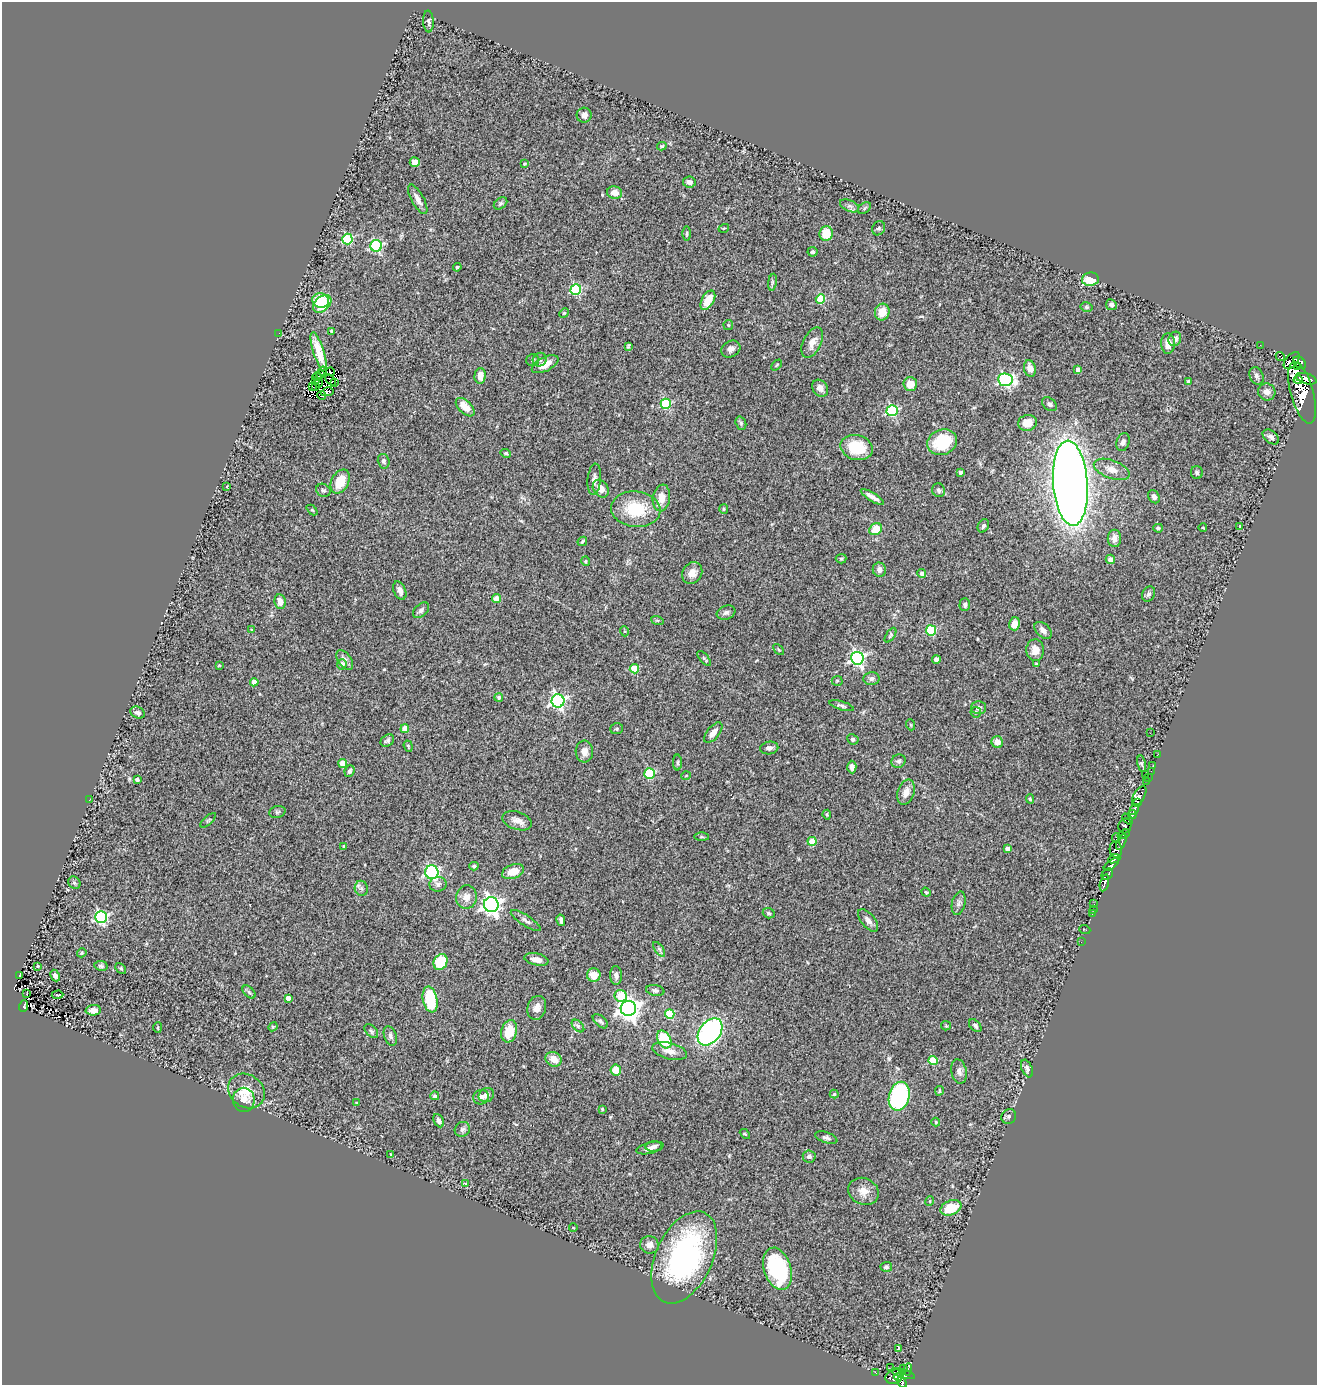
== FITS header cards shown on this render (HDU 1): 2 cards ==
NAXIS1  =                 1315
NAXIS2  =                 1383

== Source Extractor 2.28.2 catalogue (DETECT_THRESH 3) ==
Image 1315 x 1383 px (HDU 1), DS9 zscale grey, 1 PNG px = 1 image px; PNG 1319 x 1387 px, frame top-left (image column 1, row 1383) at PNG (2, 2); each listed source drawn as its Kron ellipse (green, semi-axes under 4 px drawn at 4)
Background 0.729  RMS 0.093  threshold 0.278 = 3 sigma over >= 5 px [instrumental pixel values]
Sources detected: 304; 9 with non-positive FLUX_AUTO (blend fragments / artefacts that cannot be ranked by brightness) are neither listed nor drawn; the other 295 listed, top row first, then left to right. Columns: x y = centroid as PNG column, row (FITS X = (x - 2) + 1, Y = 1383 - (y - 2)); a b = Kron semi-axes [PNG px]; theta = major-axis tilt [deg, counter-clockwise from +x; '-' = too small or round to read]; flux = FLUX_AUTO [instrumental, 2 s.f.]
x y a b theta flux
428 21 11 5 -87 15
584 115 7 7 - 30
662 146 5 3 - 8.3
415 162 5 4 - 37
524 164 3 3 - 5.9
689 182 6 5 - 20
614 193 8 6 -14 52
418 199 16 6 -62 43
501 203 7 5 39 12
850 206 10 5 -25 20
864 208 7 5 38 11
724 228 5 3 - 4.9
879 228 7 6 - 13
687 233 7 3 89 8.3
826 233 7 6 - 120
347 239 5 5 - 520
376 246 6 6 - 650
813 252 5 4 - 12
457 267 4 3 - 12
1090 279 8 6 7 120
772 282 8 4 82 9.9
576 290 5 5 - 550
820 299 5 4 - 230
321 300 8 7 - 170
708 300 10 6 60 98
322 304 10 7 42 200
1111 305 5 5 - 18
1086 307 6 4 -14 10
882 312 8 7 - 93
564 313 5 4 - 6.4
728 325 5 5 - 7.2
332 331 4 4 - 17
279 333 2 2 - 15
1175 339 7 6 - 31
812 342 16 9 63 59
1168 344 10 7 -89 51
1260 345 3 2 - 7.7
628 346 4 2 - 7.1
731 349 10 8 29 29
319 352 20 5 -72 98
1280 356 5 3 - 120
532 360 6 6 - 15
540 360 7 6 - 18
1292 361 10 5 49 550
1300 363 7 5 -42 620
545 364 14 7 27 64
777 365 6 3 46 6.8
1297 366 3 2 - 220
1030 368 8 6 -74 38
1078 370 4 4 - 51
322 371 4 2 - 6.2
330 372 4 2 - 10
321 375 3 2 - 3.9
317 376 4 2 - 5
480 376 8 5 86 55
1256 376 9 6 -67 19
1306 379 10 5 -15 1800
315 380 3 2 - 11
330 380 6 2 -50 0.47
1005 380 7 6 - 1000
1298 380 4 4 - 670
1189 382 4 3 - 18
318 383 4 2 - 2.5
334 383 3 2 - 3.8
910 384 7 7 - 83
312 386 2 2 - 6.9
316 386 3 2 - 5.2
820 388 9 7 -52 37
327 392 6 3 12 26
1267 392 9 8 - 32
1302 393 32 11 -74 2100
321 395 4 3 - 4.1
666 404 5 5 - 490
1049 404 8 5 -42 14
465 407 11 6 -44 77
892 411 5 5 - 620
741 423 7 5 -71 11
1027 423 9 8 - 72
1271 437 9 6 -39 22
942 442 15 12 26 250
1123 442 9 6 72 20
856 447 16 12 -15 220
506 453 5 4 - 9.7
384 461 7 5 -75 15
1112 469 19 9 -20 72
960 472 4 3 - 12
1197 473 6 6 - 13
594 479 16 6 84 30
340 482 13 8 63 140
1070 483 43 17 -86 9000
227 486 3 2 - 3.9
601 489 9 7 -54 53
323 490 7 6 - 15
939 490 7 6 - 13
872 497 13 4 -32 32
1154 497 7 5 -60 26
661 498 13 8 81 69
636 509 25 18 -6 260
724 509 5 4 - 7.7
312 510 6 4 -43 7.2
983 526 7 5 61 15
1240 526 3 2 - 4.4
1158 528 5 4 - 9.4
1203 528 4 3 - 4.5
876 529 7 5 35 120
1114 538 9 6 89 49
582 541 5 3 - 9.2
841 559 5 4 - 8.8
1110 559 5 4 - 38
585 561 5 3 - 7
879 570 7 6 - 33
692 573 11 9 57 52
922 573 4 4 - 21
400 590 9 6 -66 33
1149 594 8 6 64 18
497 599 4 4 - 93
280 602 7 5 -80 52
965 605 6 5 - 17
421 610 9 6 43 19
726 613 9 6 20 19
657 620 6 4 -18 7.3
1015 624 6 5 - 52
251 630 4 2 - 4
931 630 5 5 - 340
1043 630 10 6 -45 29
624 631 5 3 - 6.1
890 635 8 4 57 9.6
779 649 6 4 -45 7.2
1035 650 11 9 -89 64
857 658 6 6 - 1500
704 659 9 4 -49 10
345 660 11 6 -55 27
936 660 4 4 - 46
342 664 5 5 - 33
1036 664 4 3 - 7.4
219 665 3 3 - 4.7
634 669 4 4 - 190
871 679 8 6 4 23
837 681 5 5 - 8.2
254 682 4 4 - 58
499 697 4 4 - 17
558 701 6 6 - 1500
842 706 13 4 -17 15
979 707 7 6 - 19
976 712 5 5 - 9.3
137 713 7 5 -26 20
911 725 5 3 - 5.5
405 729 4 4 - 70
617 729 6 5 - 10
713 733 12 6 51 44
1150 733 3 2 - 4.5
853 739 6 5 - 13
387 741 7 5 36 15
997 742 6 5 - 47
408 746 6 4 -71 8.1
769 748 9 6 9 21
584 752 11 8 -87 48
1158 754 3 2 - 7.4
898 761 7 6 - 16
343 763 4 4 - 140
678 763 8 4 90 9.1
1141 764 8 4 -79 11
1153 766 3 2 - 33
852 767 6 4 -88 29
349 771 6 5 - 17
1151 771 2 2 - 7.1
649 774 5 5 - 430
1145 774 3 2 - 40
686 776 5 3 - 5.4
1148 778 3 2 - 13
137 780 4 3 - 18
1146 781 3 2 - 18
906 792 13 8 70 55
1139 796 11 5 59 600
1030 799 5 4 - 8.5
89 800 3 2 - 3.8
1137 802 4 3 - 62
1134 810 6 4 54 880
277 812 8 6 15 12
1132 814 4 3 - 480
827 815 5 3 - 6.2
1128 819 6 3 -48 120
208 820 9 3 42 10
517 821 15 9 -17 46
1125 826 7 6 - 270
1124 834 6 4 22 220
702 837 7 4 -1 8.2
1116 838 5 3 - 91
812 841 4 4 - 120
1121 842 8 4 65 200
344 846 3 2 - 6.7
1008 849 4 4 - 42
1116 850 8 6 -88 700
1114 859 6 3 22 1200
1111 864 9 4 38 1300
474 866 4 4 - 9.7
432 872 7 6 - 790
513 872 11 7 20 84
1107 874 6 5 - 650
74 883 7 5 -44 12
1104 883 9 4 76 810
438 884 8 7 - 23
361 888 7 6 - 19
926 892 5 4 - 6.5
466 897 12 10 84 55
959 903 12 6 77 24
1094 904 4 4 - 12
491 905 7 7 - 2900
1094 909 3 3 - 30
769 913 6 5 - 11
1092 914 2 2 - 8.4
101 917 6 6 - 1100
561 920 6 4 -78 21
868 920 13 6 -51 29
526 921 17 5 -32 25
1085 930 5 2 - 10
1081 942 2 2 - 13
659 949 8 4 -55 12
82 953 5 4 - 6.7
536 959 12 6 -11 41
440 962 8 6 63 230
38 966 3 3 - 8.4
101 966 7 5 -10 12
121 968 6 4 -48 8.4
19 975 3 2 - 7.3
594 975 7 6 - 81
616 975 9 6 -87 25
55 976 6 4 -63 15
655 990 9 5 -11 16
249 992 8 4 -45 12
27 994 2 2 - 3
58 995 6 3 2 80
621 996 6 6 - 190
288 998 4 4 - 52
430 999 13 7 -79 280
24 1006 6 4 70 140
537 1008 12 9 74 48
628 1008 8 7 - 4600
93 1010 7 5 2 39
670 1014 5 4 - 270
600 1021 9 5 -41 16
578 1026 7 4 -45 15
946 1026 5 4 - 6.9
975 1026 7 5 -47 16
273 1027 5 4 - 7.4
158 1028 5 4 - 8.1
371 1031 8 5 -46 14
509 1031 11 7 75 130
710 1032 15 10 52 1500
390 1036 10 6 -71 21
664 1039 9 6 -61 240
670 1051 18 8 -15 61
554 1059 8 7 - 70
933 1061 4 4 - 230
1027 1069 9 5 -67 17
616 1070 5 5 - 91
959 1071 12 7 -78 30
246 1091 19 16 -36 140
939 1091 4 3 - 7.7
834 1094 4 4 - 7.9
486 1095 8 6 34 33
435 1096 4 4 - 12
899 1096 14 10 76 720
481 1097 8 7 - 22
244 1100 12 11 - 50
357 1103 4 3 - 6.1
602 1109 3 3 - 6.4
1009 1116 8 7 - 13
439 1121 7 5 -63 23
936 1122 4 4 - 5.9
462 1129 8 7 - 19
745 1134 6 3 -43 6.6
826 1138 11 5 -18 17
654 1146 8 5 6 21
650 1148 14 5 14 35
391 1154 3 3 - 7.6
809 1156 6 6 - 16
465 1183 4 2 - 4.9
863 1191 16 13 -25 70
930 1201 5 3 - 5.3
951 1208 11 7 21 150
573 1228 4 3 - 3.9
649 1245 9 8 - 36
684 1257 49 28 65 1300
886 1267 6 5 - 12
778 1269 22 13 -72 540
899 1348 3 3 - 13
891 1368 3 2 - 13
903 1368 3 2 - 10
908 1369 6 3 82 250
876 1373 3 2 - 7.8
903 1374 12 4 -17 260
894 1377 9 6 20 360
898 1377 4 4 - 170
902 1382 6 4 -57 480
At the frame edge (FLAGS 8, measured only in part): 1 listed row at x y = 902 1382
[9 non-positive-flux detections neither listed nor drawn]